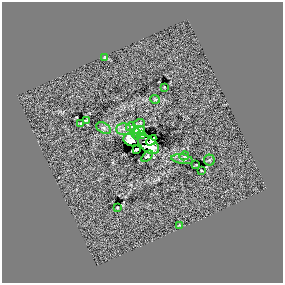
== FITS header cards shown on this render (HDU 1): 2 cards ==
NAXIS1  =                  281 /
NAXIS2  =                  281 /

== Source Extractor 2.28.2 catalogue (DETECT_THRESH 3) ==
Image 281 x 281 px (HDU 1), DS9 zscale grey, 1 PNG px = 1 image px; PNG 285 x 285 px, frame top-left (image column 1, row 281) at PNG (2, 2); each listed source drawn as its Kron ellipse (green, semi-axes under 4 px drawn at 4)
Background 0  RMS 33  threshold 98.2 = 3 sigma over >= 5 px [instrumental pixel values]
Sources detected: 24; all 24 listed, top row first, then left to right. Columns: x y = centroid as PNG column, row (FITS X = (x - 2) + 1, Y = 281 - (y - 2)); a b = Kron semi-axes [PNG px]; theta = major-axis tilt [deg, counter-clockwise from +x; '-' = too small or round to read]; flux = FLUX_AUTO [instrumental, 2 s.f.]
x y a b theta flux
105 57 3 3 - 2600
164 87 3 2 - 1800
155 99 5 4 - 2400
86 121 3 3 - 2300
81 123 4 2 - 2600
139 123 6 2 18 2900
131 127 5 4 - 3800
103 128 8 5 -28 5800
123 129 7 6 - 6900
139 130 6 4 10 2200
136 134 6 2 -77 4200
141 135 3 2 - 4100
131 140 8 6 -22 31000
151 140 6 4 51 9400
148 145 12 7 -39 30000
137 149 4 3 - 6400
147 156 7 4 47 3500
184 156 5 3 - 2400
182 159 11 5 -8 6000
209 160 5 5 - 2900
196 165 4 2 - 1900
201 170 2 2 - 1700
117 207 3 2 - 1800
180 225 3 2 - 1700